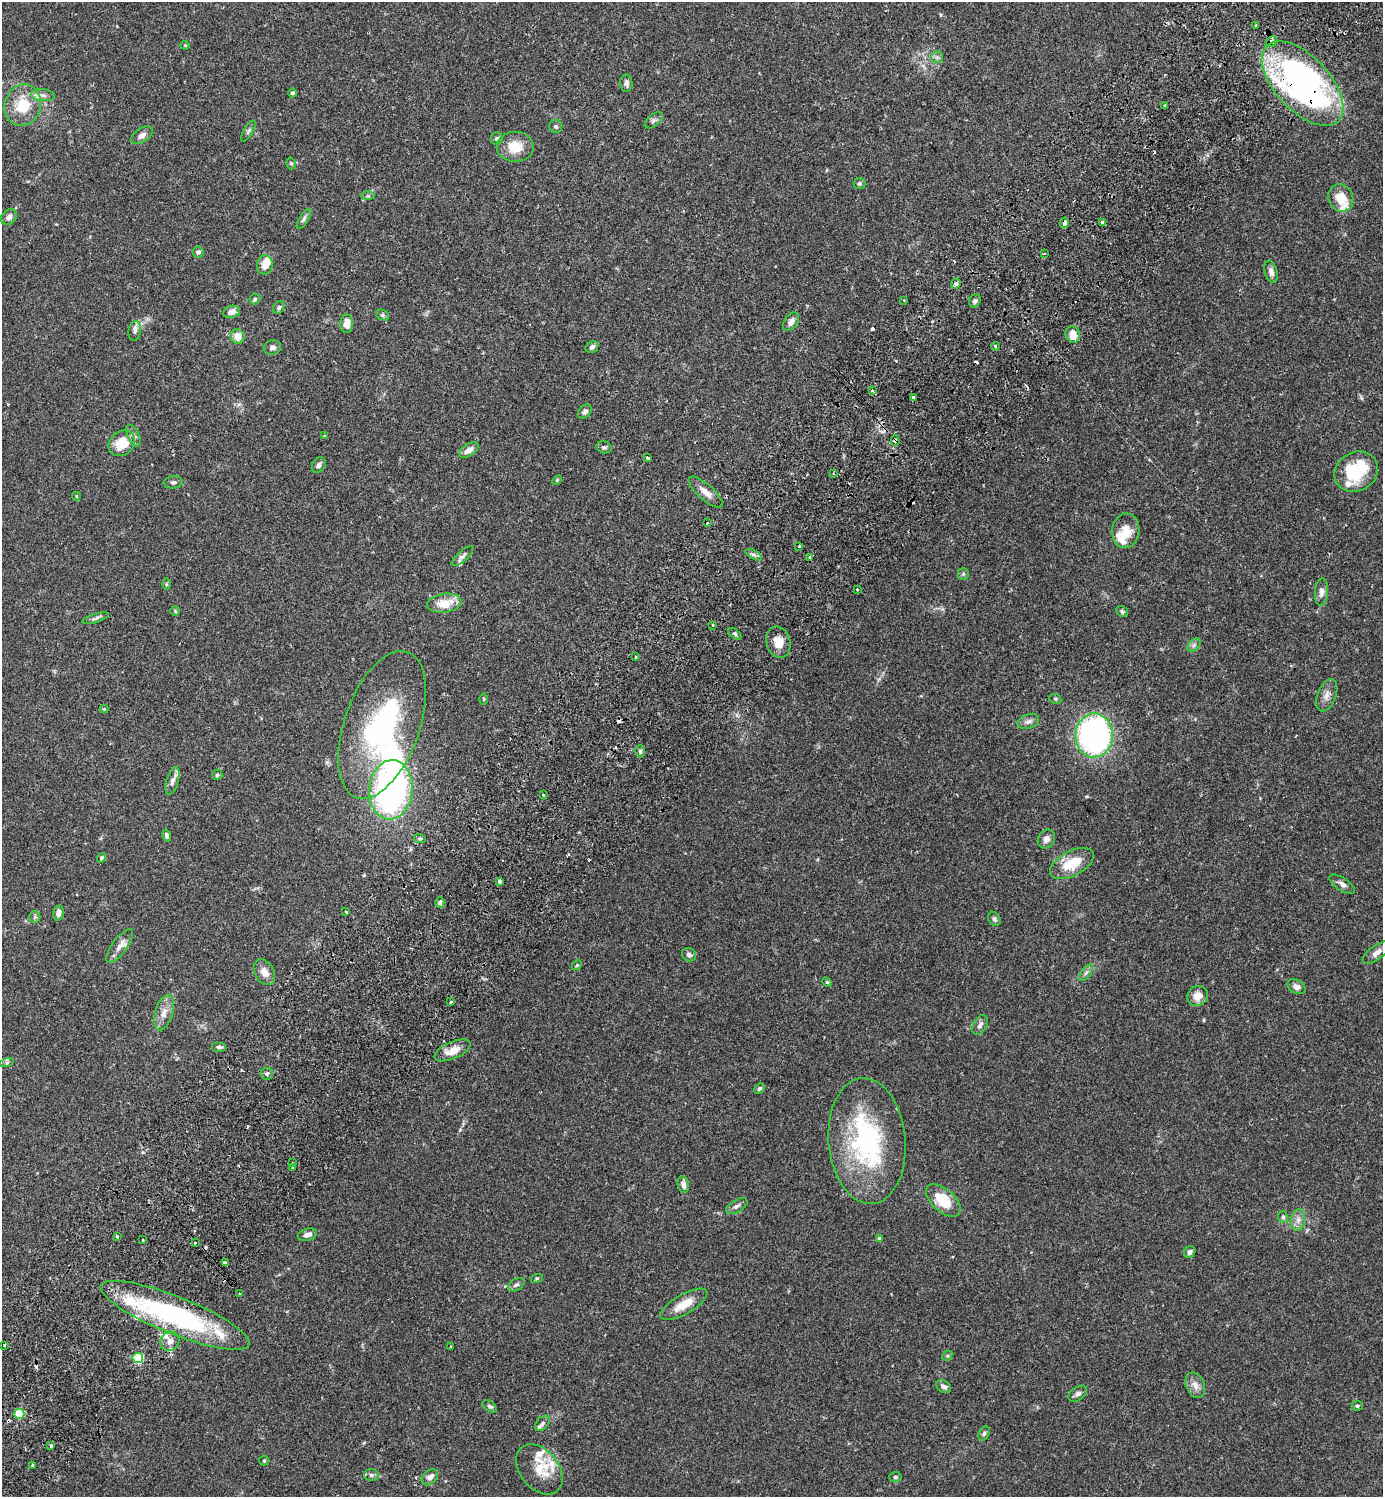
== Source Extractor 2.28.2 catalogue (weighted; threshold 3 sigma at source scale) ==
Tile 10 of 4 x 4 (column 2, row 3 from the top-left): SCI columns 1725-3105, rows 1539-3033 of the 6070 x 6069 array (HDU 1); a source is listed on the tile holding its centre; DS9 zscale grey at full resolution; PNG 1385 x 1499 px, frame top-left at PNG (2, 2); each listed source drawn as its Kron ellipse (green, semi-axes under 4 px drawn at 4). Shown black and unused: <1% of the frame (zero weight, under 2 of 3 exposures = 3% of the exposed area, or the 3 px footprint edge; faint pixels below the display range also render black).
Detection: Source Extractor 2.28.2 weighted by HDU 2 'WHT'; one run over the whole footprint, this tile lists its part. Background 0.091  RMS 0.0057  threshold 0.0255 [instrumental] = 3 sigma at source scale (4.5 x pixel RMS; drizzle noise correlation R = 1.50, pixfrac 1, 0.05/0.05 arcsec/px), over >= 5 px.
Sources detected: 196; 4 inside a brighter object's white glare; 16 cosmic-ray / hot-pixel residue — neither listed nor drawn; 16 inside a brighter listed object's ellipse — not listed separately; the other 160 listed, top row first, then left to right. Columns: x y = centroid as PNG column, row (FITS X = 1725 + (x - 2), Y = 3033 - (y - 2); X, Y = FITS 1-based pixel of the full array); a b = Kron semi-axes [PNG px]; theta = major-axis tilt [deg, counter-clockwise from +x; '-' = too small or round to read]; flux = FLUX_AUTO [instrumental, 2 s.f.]
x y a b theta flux
1256 25 3 3 - 1.2
1272 42 6 4 42 1.9
185 45 4 4 - 0.57
937 57 5 5 - 1.3
626 83 8 6 -85 1.7
1303 83 52 27 -47 200
292 93 4 4 - 1.1
43 95 12 6 -5 2.4
23 105 21 18 75 16
1165 105 3 2 - 0.85
654 120 10 6 38 1.5
556 127 6 6 - 1.2
248 131 12 4 59 1.5
142 135 12 7 33 2.8
497 138 6 6 - 1.2
515 147 18 15 -1 11
291 163 6 4 -74 1
859 184 6 5 - 0.93
368 196 7 4 0 1
1341 198 14 12 -63 9.9
9 217 9 6 46 2.3
304 219 11 4 59 1.4
1103 222 4 3 - 10
1064 223 5 4 - 2.5
198 252 5 5 - 1.4
1044 254 3 2 - 0.52
265 265 9 8 - 5.8
1271 272 11 6 -74 2.6
956 284 6 4 68 2
255 299 5 5 - 0.8
904 300 3 3 - 0.47
975 301 7 5 57 1.3
279 307 6 5 - 1.1
232 312 9 6 16 3.9
383 315 7 5 -26 1.2
791 322 10 6 55 2.9
347 324 9 6 90 5
135 331 10 6 81 2
1073 334 8 7 - 6.4
237 337 7 7 - 6.4
995 346 4 3 - 0.79
272 347 9 7 16 2
592 347 7 5 40 1.9
872 390 3 3 - 1.7
913 397 3 3 - 1.2
585 412 8 5 46 1.8
133 435 12 5 -63 1.9
324 436 4 4 - 0.4
895 440 5 4 - 1.1
122 443 14 11 42 12
604 447 7 6 - 1.3
469 450 11 6 34 3.3
648 458 3 3 - 0.99
319 465 8 6 54 1.9
1356 472 22 19 31 22
833 473 4 3 - 0.61
557 480 6 3 46 0.55
173 482 9 6 5 1.5
706 492 21 8 -42 5.1
76 496 5 3 - 0.55
707 523 3 3 - 1.4
1126 531 17 13 84 8.8
799 546 3 3 - 0.67
754 555 9 4 -29 1.3
462 556 14 5 42 1.7
810 558 4 4 - 1.5
963 574 6 5 - 1
166 584 6 4 -90 0.7
857 589 4 3 - 1.3
1321 592 14 6 86 3.1
444 603 17 9 8 11
175 611 5 4 - 0.65
1122 612 6 5 - 1.1
95 618 14 4 17 1.6
713 625 3 2 - 0.73
735 634 7 4 -36 0.9
778 642 16 12 -75 7.2
1194 645 8 4 45 1.4
636 657 4 2 - 0.55
1327 695 17 9 68 3.8
484 699 6 3 -89 0.55
1055 699 6 4 -22 0.77
104 709 4 4 - 0.48
1028 721 11 7 21 2.2
382 725 77 37 71 93
1094 735 22 18 87 160
640 751 6 4 -76 1
217 775 5 5 - 0.86
172 781 14 6 74 2.5
391 790 30 21 84 150
543 795 3 3 - 0.53
167 835 6 4 -75 1.6
420 839 6 3 -18 0.8
1046 839 10 8 58 2.9
102 858 5 4 - 1.1
1072 863 24 12 27 15
499 881 4 3 - 2.8
1342 884 14 6 -33 2.4
440 902 5 4 - 1
346 912 3 2 - 0.51
58 913 7 5 77 2.4
35 917 6 5 - 0.99
994 919 7 5 -58 1.2
120 946 20 7 53 4.3
1377 952 16 7 36 3.7
689 955 7 6 - 1.6
577 965 5 4 - 0.65
264 972 14 9 -60 4.5
1086 973 9 4 54 1.6
827 982 5 4 - 0.6
1297 987 9 6 -30 2.7
1198 996 11 9 31 5.2
451 1002 3 3 - 1.3
164 1013 18 8 74 5.3
980 1025 10 6 60 2.4
219 1047 7 5 0 1.5
452 1050 19 8 24 6.5
7 1062 7 4 19 1
267 1074 6 6 - 1.2
759 1088 6 4 43 1
867 1141 63 38 -85 80
293 1163 3 2 - 0.97
292 1168 2 2 - 0.59
683 1184 8 5 -77 2.7
943 1200 21 11 -42 15
737 1206 12 6 30 2
1283 1217 6 5 - 1.3
1298 1220 11 7 81 2.9
307 1235 10 6 18 2.7
117 1236 4 3 - 1.6
879 1238 4 4 - 0.58
143 1240 3 2 - 0.52
195 1243 3 2 - 1.1
1190 1252 6 5 - 1.6
225 1263 4 3 - 3.5
537 1278 6 3 18 0.56
516 1285 9 5 29 1.6
240 1294 3 2 - 0.62
684 1304 26 10 30 9.4
175 1315 80 18 -22 100
170 1341 10 9 - 3.3
4 1345 3 2 - 0.73
451 1346 3 2 - 0.51
947 1356 6 4 46 0.75
138 1358 5 5 - 46
1195 1385 13 9 -67 3.8
944 1387 8 5 -34 2.1
1078 1394 10 6 36 1.8
490 1406 8 5 -35 1.2
1357 1406 6 4 10 0.99
19 1414 5 5 - 27
542 1423 9 6 52 1.5
984 1433 7 5 62 1.2
51 1445 3 3 - 1.3
264 1461 5 5 - 0.64
32 1465 3 2 - 0.64
539 1469 28 19 -51 12
371 1475 7 6 - 1.4
430 1477 9 6 43 3.5
895 1477 6 5 - 0.89
Overlapping masked pixels (flux is a lower limit): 5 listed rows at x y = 1272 42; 1303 83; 1064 223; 895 440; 175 1315